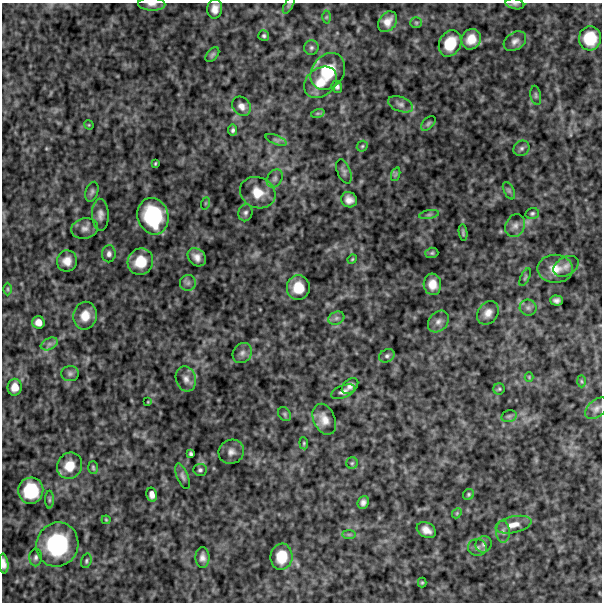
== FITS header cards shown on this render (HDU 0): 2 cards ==
NAXIS1  =                  600
NAXIS2  =                  600

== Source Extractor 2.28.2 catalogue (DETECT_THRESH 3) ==
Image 600 x 600 px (HDU 0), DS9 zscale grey, 1 PNG px = 1 image px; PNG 604 x 604 px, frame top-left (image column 1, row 600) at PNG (2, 3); each listed source drawn as its Kron ellipse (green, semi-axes under 4 px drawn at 4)
Background 461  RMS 120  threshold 361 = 3 sigma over >= 5 px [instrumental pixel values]
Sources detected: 108; all 108 listed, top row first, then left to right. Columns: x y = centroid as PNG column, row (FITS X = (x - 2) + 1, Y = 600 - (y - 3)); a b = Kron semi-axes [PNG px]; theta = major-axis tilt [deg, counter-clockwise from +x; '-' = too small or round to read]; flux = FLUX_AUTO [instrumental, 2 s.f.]
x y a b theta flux
152 4 13 6 -1 41000
515 4 9 5 -12 17000
289 5 9 4 60 14000
215 9 10 7 83 56000
326 17 6 4 89 11000
388 22 11 8 53 70000
416 23 6 5 - 14000
264 36 5 5 - 15000
590 38 12 11 - 220000
471 39 10 9 - 110000
515 41 12 8 32 43000
450 43 14 10 63 210000
311 48 7 7 - 21000
212 55 8 5 48 17000
328 71 20 16 53 290000
321 82 18 14 39 160000
337 87 6 5 - 21000
536 95 9 5 -79 18000
401 104 13 7 -21 39000
241 106 10 8 -49 51000
318 113 7 4 18 14000
428 123 9 5 46 17000
89 125 5 4 - 7600
233 130 5 4 - 18000
276 140 11 4 -22 23000
362 146 6 5 - 13000
521 148 8 7 - 23000
155 163 3 3 - 8800
344 171 13 6 -67 27000
396 174 7 4 71 14000
275 178 10 7 58 31000
509 191 9 5 -63 18000
92 192 10 6 72 23000
258 193 18 15 -23 160000
349 200 8 7 - 53000
206 203 6 4 71 9700
245 213 8 7 - 27000
532 213 6 5 - 15000
100 215 16 8 -88 47000
429 215 10 4 11 18000
153 216 18 15 -74 560000
515 226 12 9 61 48000
85 228 13 10 11 52000
463 233 8 4 -81 15000
432 253 6 5 - 14000
109 254 8 7 - 31000
197 257 10 8 -45 58000
352 259 5 4 - 9000
67 261 10 10 - 79000
140 262 13 12 - 170000
566 266 13 9 30 43000
555 269 18 14 -1 120000
525 277 9 3 65 11000
188 283 8 8 - 30000
432 284 11 9 -86 89000
298 288 12 11 - 160000
8 289 6 4 -90 11000
556 300 6 5 - 27000
528 308 8 8 - 29000
488 313 12 10 55 60000
85 316 14 12 78 110000
336 318 8 6 21 27000
438 321 12 9 49 45000
38 322 6 6 - 55000
49 344 9 5 24 28000
242 353 10 9 - 38000
387 356 8 6 27 22000
70 374 9 7 0 26000
529 377 4 4 - 8400
186 379 13 10 -73 54000
581 381 6 4 -88 11000
350 386 9 6 41 32000
15 387 8 7 - 79000
499 389 5 5 - 13000
343 392 12 6 21 30000
148 402 4 4 - 6700
597 408 13 8 40 41000
284 414 7 6 - 16000
509 416 8 6 13 19000
324 419 16 10 -66 84000
304 443 6 4 -84 11000
231 452 13 12 - 52000
191 454 4 3 - 15000
352 463 6 5 - 14000
69 466 13 12 - 130000
93 467 6 5 - 13000
200 470 6 6 - 18000
182 476 13 5 -69 27000
31 491 13 12 - 320000
469 494 6 5 - 12000
152 495 7 5 -77 43000
49 500 9 4 90 16000
363 502 6 5 - 29000
457 513 6 4 47 11000
106 520 4 4 - 8300
513 525 18 8 12 88000
426 530 10 7 -30 60000
503 532 11 7 -85 34000
349 534 7 4 0 14000
483 544 8 7 - 28000
57 545 22 21 - 750000
477 548 9 8 - 34000
36 557 9 6 88 24000
202 557 10 7 -90 40000
281 557 13 11 83 170000
86 561 7 5 73 15000
4 563 10 4 -83 45000
422 583 5 4 - 9300
At the frame edge (FLAGS 8, measured only in part): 3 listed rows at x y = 152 4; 515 4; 4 563